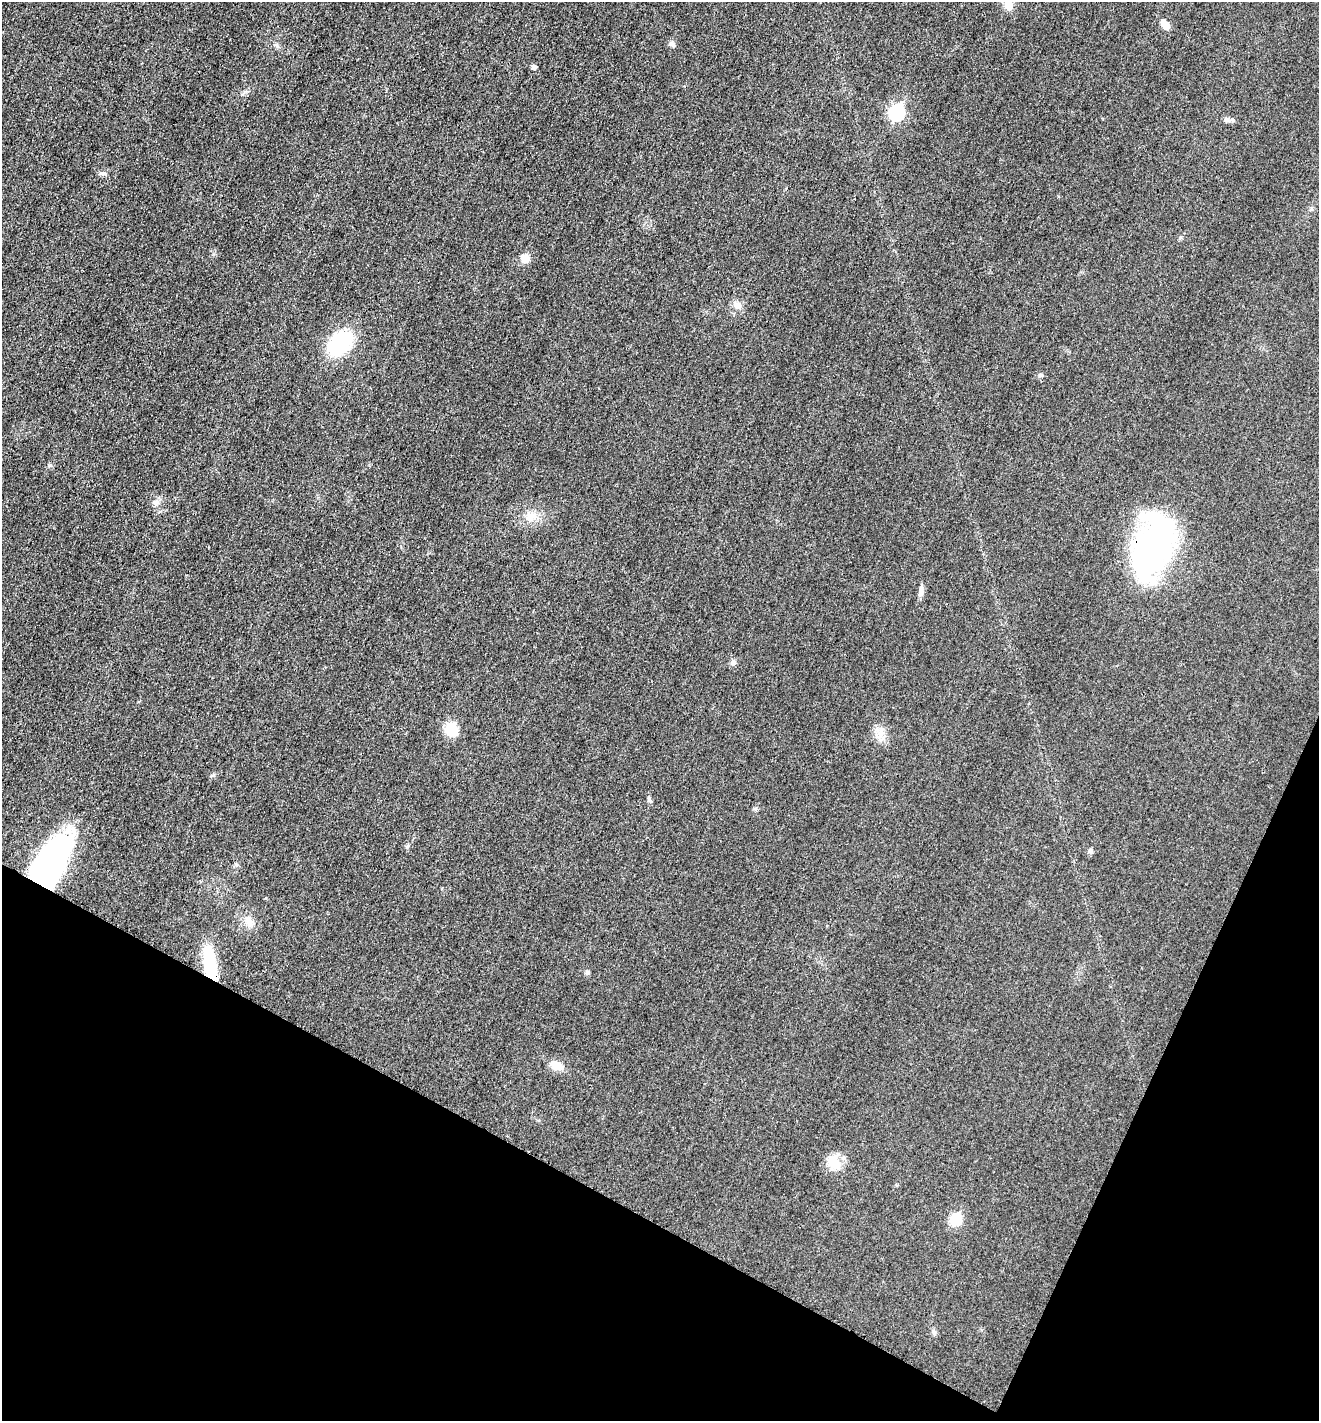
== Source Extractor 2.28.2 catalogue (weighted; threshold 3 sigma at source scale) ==
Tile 15 of 4 x 4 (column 3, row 4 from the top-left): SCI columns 2785-4101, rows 15-1433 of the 5714 x 5701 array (HDU 1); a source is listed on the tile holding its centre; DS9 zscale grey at full resolution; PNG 1321 x 1423 px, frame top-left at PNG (2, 2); no overlay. Shown black and unused: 21% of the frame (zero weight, under 3 of 4 exposures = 1% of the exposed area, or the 3 px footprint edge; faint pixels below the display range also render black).
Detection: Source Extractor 2.28.2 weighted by HDU 2 'WHT'; one run over the whole footprint, this tile lists its part. Background 0.0273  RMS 0.0058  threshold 0.0263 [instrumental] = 3 sigma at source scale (4.5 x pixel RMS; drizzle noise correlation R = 1.50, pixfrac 1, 0.05/0.05 arcsec/px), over >= 5 px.
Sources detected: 27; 1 inside a brighter object's white glare — not listed; the other 26 listed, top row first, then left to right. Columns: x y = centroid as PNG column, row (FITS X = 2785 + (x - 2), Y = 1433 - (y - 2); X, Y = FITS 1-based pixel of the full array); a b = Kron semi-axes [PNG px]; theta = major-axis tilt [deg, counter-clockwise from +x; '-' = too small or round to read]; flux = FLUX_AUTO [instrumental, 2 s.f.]
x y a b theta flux
1008 5 13 10 84 5.8
1165 24 15 8 -52 4
672 44 8 6 -37 1.5
534 67 5 5 - 1.7
897 112 8 7 - 85
1227 120 6 6 - 1.9
104 173 10 3 -11 1
525 258 8 8 - 7.3
738 305 13 9 -29 3.8
340 343 24 17 42 47
1040 375 6 5 - 1.1
531 517 14 12 48 6.4
1153 546 68 36 67 160
921 591 15 6 77 2.7
733 662 8 6 -89 1.7
451 729 12 10 -52 16
881 733 13 9 72 4.9
1090 851 7 5 1 1.3
49 864 48 21 60 180
249 921 20 9 -61 5.5
210 965 36 14 -72 23
587 972 6 5 - 1
556 1066 15 10 -16 6.5
836 1164 25 11 -58 8.6
955 1219 7 6 - 32
934 1332 6 5 - 1.2
Overlapping masked pixels (flux is a lower limit): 3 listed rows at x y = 1153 546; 49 864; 210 965
Isophote crosses this tile's border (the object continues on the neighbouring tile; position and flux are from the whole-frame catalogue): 1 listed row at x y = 1008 5
Unlisted compact peaks at least as high as the median listed source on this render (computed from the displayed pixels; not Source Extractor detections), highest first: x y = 49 465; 649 798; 407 847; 213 775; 277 46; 755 809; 1180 237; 266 898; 155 503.